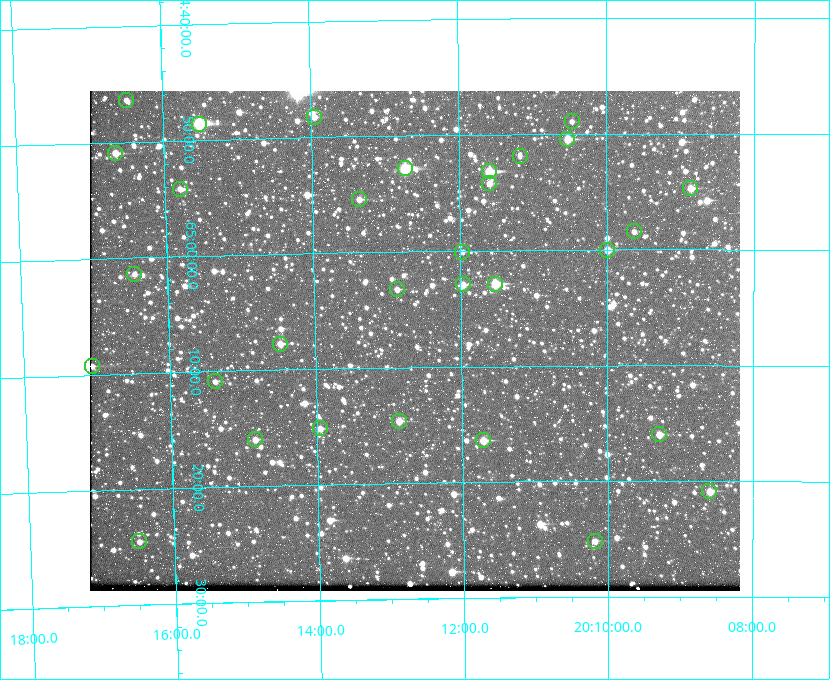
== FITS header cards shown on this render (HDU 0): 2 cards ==
NAXIS1  =                  650 / Width of table row in bytes
NAXIS2  =                  500 / Number of rows in table

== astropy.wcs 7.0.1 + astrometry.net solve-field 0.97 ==
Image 650 x 500 px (HDU 0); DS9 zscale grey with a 90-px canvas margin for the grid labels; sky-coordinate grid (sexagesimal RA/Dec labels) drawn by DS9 from the SOLVED WCS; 31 Tycho-2 reference stars matched to detected sources circled (green)
Header WCS: none
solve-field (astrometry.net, Tycho-2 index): SOLVED blind (the file carries no WCS)
Solved WCS: RA---TAN-SIP/DEC--TAN-SIP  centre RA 20:12:38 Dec +65:08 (303.16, +65.13 deg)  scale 5.18 arcsec/px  FOV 56.1' x 43.2'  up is -179 deg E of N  parity flipped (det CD > 0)
(file carries no celestial WCS; the grid is the blind solution)
Tycho-2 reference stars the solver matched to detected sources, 31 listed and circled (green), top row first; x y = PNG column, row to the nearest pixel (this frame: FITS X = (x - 90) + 1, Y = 500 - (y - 91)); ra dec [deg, ICRS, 3 dp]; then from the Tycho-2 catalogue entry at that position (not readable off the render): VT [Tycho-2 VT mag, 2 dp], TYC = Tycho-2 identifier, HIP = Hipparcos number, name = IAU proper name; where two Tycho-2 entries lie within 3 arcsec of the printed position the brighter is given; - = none
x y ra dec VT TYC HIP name
126 100 304.122 +64.773 12.06 4240-1113-1 - -
314 117 303.488 +64.804 11.29 4240-68-1 - -
572 121 302.617 +64.815 11.97 4240-238-1 - -
199 124 303.878 +64.810 8.93 4240-794-1 - -
567 139 302.633 +64.841 10.69 4240-985-1 - -
115 153 304.164 +64.849 10.65 4240-315-1 - -
520 156 302.794 +64.865 12.51 4240-904-1 - -
405 168 303.184 +64.880 9.02 4240-488-1 - -
489 171 302.897 +64.886 9.40 4240-717-1 - -
489 183 302.899 +64.904 11.91 4240-435-1 - -
690 188 302.216 +64.912 11.03 4240-1279-1 - -
180 189 303.948 +64.903 11.68 4240-549-1 - -
359 199 303.341 +64.923 11.58 4240-148-1 - -
634 231 302.408 +64.974 11.97 4240-686-1 - -
607 250 302.498 +65.000 11.22 4240-149-1 - -
462 252 302.992 +65.001 11.85 4240-479-1 - -
134 274 304.112 +65.024 12.29 4240-364-1 - -
463 284 302.992 +65.048 11.44 4240-88-1 - -
495 284 302.882 +65.048 10.25 4240-98-1 - -
397 289 303.217 +65.054 11.98 4240-166-1 - -
280 344 303.620 +65.129 11.18 4240-34-1 - -
92 366 304.266 +65.154 11.64 4240-724-1 - -
215 381 303.846 +65.181 11.99 4240-1077-1 - -
399 421 303.217 +65.244 11.17 4240-236-1 - -
320 428 303.488 +65.252 12.13 4240-1343-1 - -
659 434 302.323 +65.266 11.19 4240-188-1 - -
255 439 303.713 +65.266 11.45 4240-564-1 - -
483 440 302.928 +65.273 10.74 4240-760-1 - -
709 491 302.149 +65.348 11.48 4240-952-1 - -
139 541 304.121 +65.408 11.90 4240-305-1 - -
595 541 302.546 +65.419 11.91 4240-28-1 - -